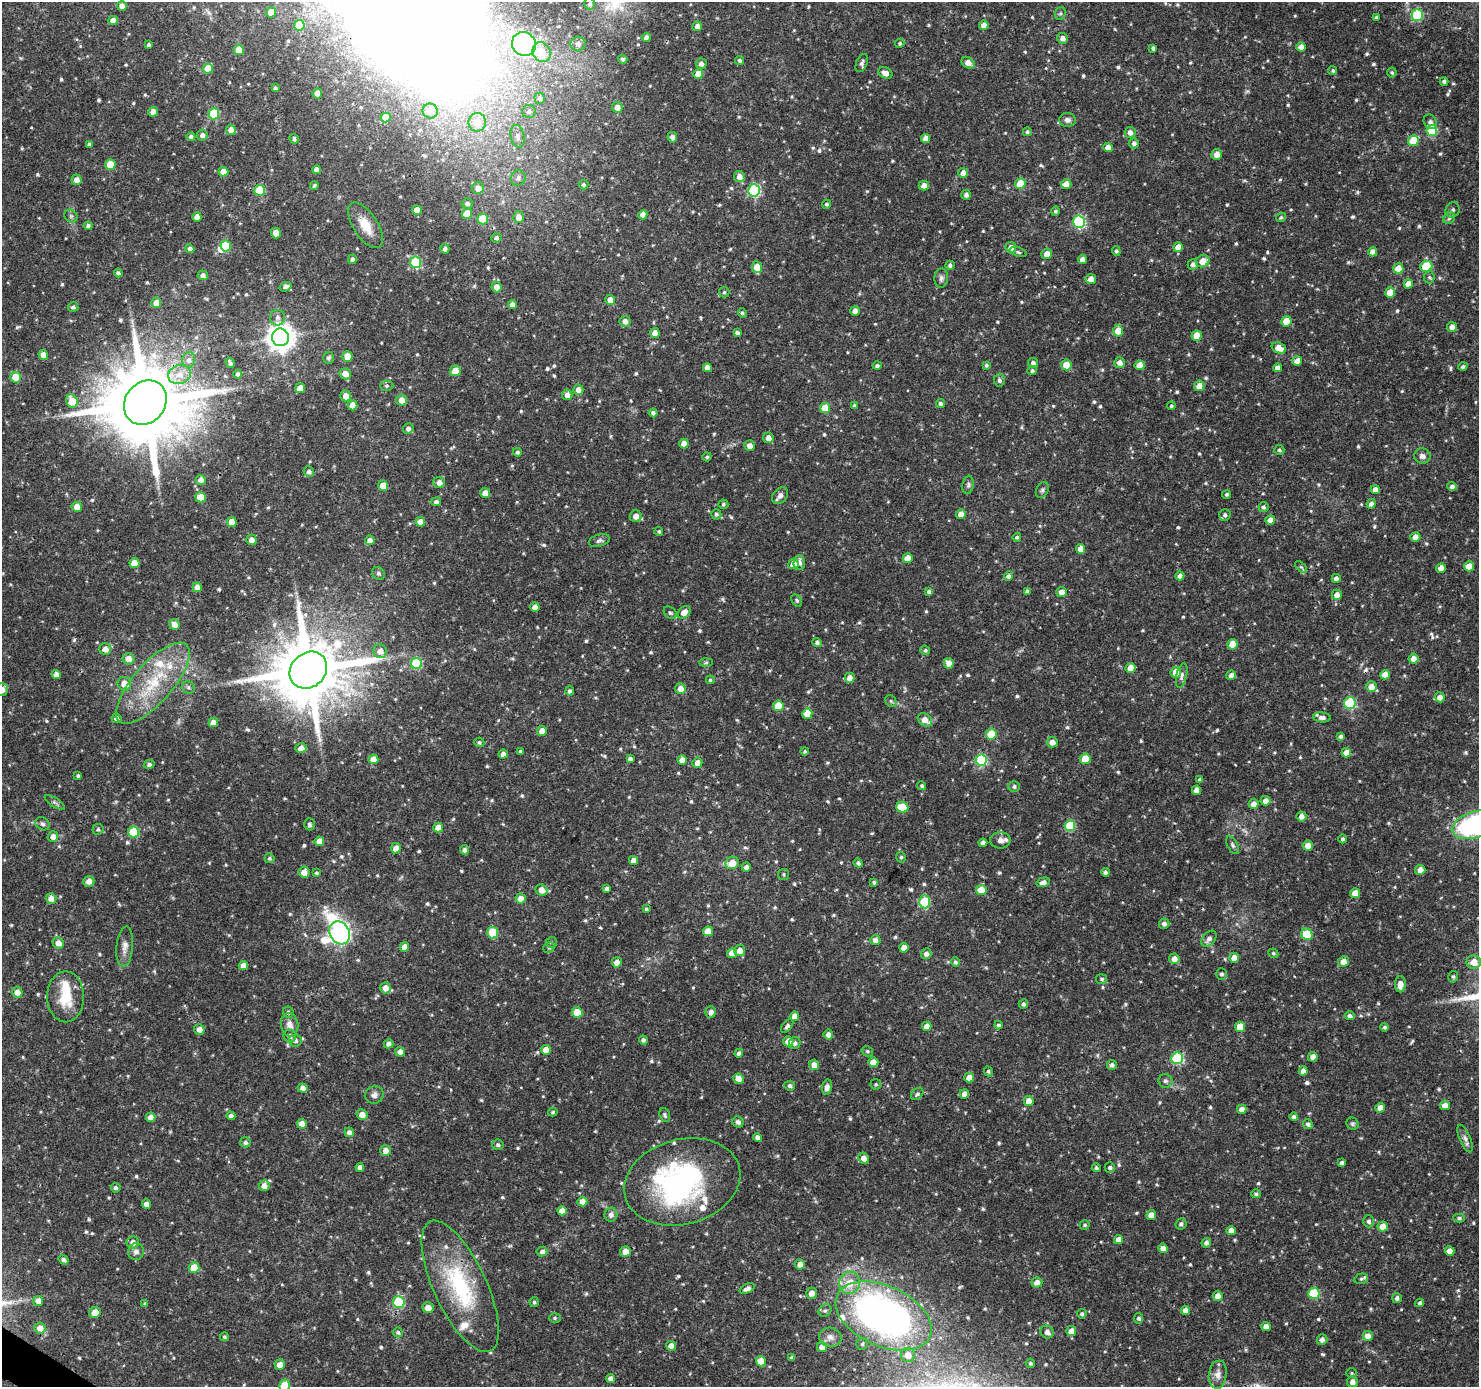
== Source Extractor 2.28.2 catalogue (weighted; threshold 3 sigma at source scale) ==
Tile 7 of 4 x 4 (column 3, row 2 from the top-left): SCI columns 2959-4435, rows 2958-4342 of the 5923 x 5981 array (HDU 1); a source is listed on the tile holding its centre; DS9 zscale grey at full resolution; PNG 1481 x 1389 px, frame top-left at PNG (2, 2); each listed source drawn as its Kron ellipse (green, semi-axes under 4 px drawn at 4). Shown black and unused: <1% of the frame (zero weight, under 3 of 4 exposures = <1% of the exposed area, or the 3 px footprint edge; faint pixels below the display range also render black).
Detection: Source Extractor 2.28.2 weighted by HDU 2 'WHT'; one run over the whole footprint, this tile lists its part. Background 0.0397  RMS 0.0025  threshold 0.0113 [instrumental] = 3 sigma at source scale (4.5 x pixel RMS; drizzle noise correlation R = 1.50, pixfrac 1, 0.0396/0.0396 arcsec/px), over >= 5 px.
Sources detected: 772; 1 too faint to see at this stretch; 3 inside a brighter object's white glare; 4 cosmic-ray / hot-pixel residue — neither listed nor drawn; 12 inside a brighter listed object's ellipse — not listed separately; of the other 752, all 500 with FLUX_AUTO >= 0.396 (the completeness limit of this list) listed and drawn (252 fainter detections not listed), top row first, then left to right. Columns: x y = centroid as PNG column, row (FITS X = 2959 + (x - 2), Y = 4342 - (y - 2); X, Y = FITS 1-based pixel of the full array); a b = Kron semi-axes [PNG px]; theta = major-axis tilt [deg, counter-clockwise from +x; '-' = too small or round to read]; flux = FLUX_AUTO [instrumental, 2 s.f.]
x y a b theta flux
590 4 6 5 - 0.59
122 6 5 4 - 1.4
271 12 5 5 - 2.5
1060 13 6 5 - 0.44
1417 15 6 5 - 20
1376 18 4 4 - 0.5
113 20 5 4 - 1.7
299 25 5 5 - 9.2
984 25 5 4 - 1.8
697 26 5 5 - 1.3
646 38 4 4 - 1.2
1063 38 5 5 - 1.2
900 43 5 4 - 0.45
524 44 12 11 - 45
578 44 7 7 - 1.2
149 45 4 3 - 0.61
1301 47 4 4 - 1.9
1153 48 4 4 - 0.64
239 50 5 5 - 4
542 52 10 9 - 3.6
623 59 5 4 - 0.4
740 60 5 4 - 0.53
862 63 9 5 67 0.81
968 63 7 5 -30 1.8
701 64 5 5 - 1
208 69 5 5 - 4.5
1333 71 4 4 - 0.42
1392 72 5 5 - 0.42
885 73 7 5 -25 1.5
698 74 5 5 - 4
1444 81 4 4 - 0.69
275 88 4 4 - 0.57
317 93 5 4 - 2
540 98 5 5 - 0.71
617 107 5 5 - 1.4
430 111 7 7 - 2.5
529 111 6 6 - 0.7
153 112 5 4 - 1.8
214 114 5 5 - 14
386 118 5 5 - 2
1067 120 8 7 - 1
477 122 9 9 - 3.6
1430 122 7 6 - 0.84
231 130 5 5 - 1.7
1432 131 5 5 - 14
1027 132 4 4 - 0.51
1130 133 5 5 - 1.3
202 135 5 5 - 0.97
518 136 11 7 -77 1.2
191 137 4 4 - 0.81
672 137 5 4 - 1.1
926 138 4 4 - 1.9
294 139 5 4 - 0.64
1413 141 5 5 - 7.8
1134 143 5 5 - 0.75
89 144 4 4 - 0.48
1108 147 5 4 - 1.7
1217 154 5 5 - 1.8
110 165 5 5 - 7.6
316 170 4 4 - 1.3
223 172 5 5 - 2.5
963 173 5 5 - 1.9
739 177 5 5 - 1.6
518 178 8 7 - 1
77 180 5 5 - 1.7
1020 183 5 5 - 4.9
1066 184 5 5 - 2
314 185 4 4 - 0.45
583 185 5 4 - 0.45
924 186 5 5 - 1.5
478 188 6 6 - 1.6
260 190 5 5 - 10
754 190 6 6 - 29
966 195 5 5 - 0.93
467 203 5 5 - 0.72
827 204 4 4 - 0.49
417 210 5 5 - 2.8
1453 210 8 7 - 0.68
1055 211 4 4 - 0.49
467 214 5 5 - 4.1
643 215 5 4 - 1.7
71 216 7 5 -45 0.53
197 217 5 4 - 1.8
518 217 6 5 - 1.8
1281 217 5 4 - 0.43
1449 218 6 5 - 0.51
483 219 5 5 - 7.6
1079 222 6 6 - 27
365 225 26 12 -57 4.6
88 226 4 4 - 0.65
276 233 5 5 - 3
496 238 5 4 - 0.65
226 246 5 5 - 12
1011 247 5 5 - 1.4
1178 247 5 5 - 2.2
190 249 4 4 - 0.88
445 249 5 4 - 0.85
1116 251 5 4 - 0.5
1018 252 9 4 -19 0.49
1373 252 4 4 - 1.8
1047 254 5 5 - 2
353 259 5 4 - 0.71
1082 259 4 4 - 1.6
1203 261 7 6 - 2.8
415 262 6 5 - 15
1193 264 5 5 - 0.94
950 265 4 4 - 0.68
1426 266 6 5 - 8.4
757 267 6 5 - 3.5
1398 268 5 5 - 3.5
118 273 4 3 - 0.56
203 275 5 5 - 0.92
1429 277 6 5 - 0.47
941 278 9 7 88 0.83
1091 279 5 5 - 1.8
1408 284 4 4 - 2
285 287 6 4 17 0.89
497 287 5 5 - 2
724 292 5 5 - 0.45
1390 293 5 5 - 3.8
610 300 5 5 - 2.2
156 303 5 5 - 1.8
512 305 4 4 - 1.6
73 307 5 4 - 0.61
855 311 5 4 - 1.9
742 313 5 4 - 0.46
278 318 8 7 - 0.95
625 321 5 5 - 1.5
1286 321 5 5 - 5.4
1452 327 5 5 - 1.5
1118 331 6 5 - 3.8
655 333 5 4 - 1.8
737 333 4 4 - 0.8
1197 336 5 5 - 4.2
280 337 9 8 - 330
1279 348 7 5 -21 3
43 355 5 4 - 2.2
347 356 5 5 - 2.7
329 358 6 5 - 0.67
189 360 7 6 - 1
1297 361 5 5 - 2
230 363 5 3 - 0.58
1033 363 5 5 - 0.87
1120 363 5 5 - 1.4
877 365 4 4 - 0.56
986 365 4 3 - 0.49
1066 365 5 5 - 3.5
1140 365 5 5 - 3.1
707 367 4 4 - 1.8
1463 367 4 4 - 0.56
1278 368 4 4 - 1.5
455 371 5 5 - 2.8
1032 371 5 4 - 0.58
179 374 11 9 16 2.5
238 374 4 4 - 0.62
345 374 6 5 - 2
16 377 5 5 - 6.2
999 380 6 5 - 0.77
387 386 6 5 - 0.48
1199 386 5 5 - 2.1
300 388 5 5 - 3.2
578 390 5 5 - 1.6
567 395 5 5 - 1.5
346 396 5 5 - 2
402 400 5 5 - 2.2
72 401 7 5 -66 5.4
145 402 23 20 52 3600
940 403 4 4 - 0.66
353 405 5 5 - 2.6
854 405 4 3 - 0.41
1171 406 4 4 - 0.4
825 408 5 5 - 5.1
653 413 4 4 - 0.79
408 429 5 5 - 0.94
768 438 5 5 - 1.5
684 444 5 5 - 1.8
750 446 5 5 - 1.5
1279 450 5 5 - 0.52
517 452 4 4 - 0.56
1422 456 8 7 - 1
707 457 4 4 - 0.43
309 472 5 5 - 0.93
201 480 5 5 - 1.4
439 483 6 5 - 1.6
968 485 9 5 80 0.64
383 486 5 5 - 3.9
1452 486 5 4 - 0.86
1042 490 8 6 63 0.66
1375 490 4 4 - 1.9
485 493 5 4 - 2
1227 494 5 4 - 0.46
780 496 9 7 48 1.1
201 497 5 5 - 4.3
436 502 5 4 - 0.71
723 504 5 5 - 0.49
1371 504 5 4 - 0.97
77 507 5 5 - 2.5
1263 507 5 5 - 0.59
716 514 5 5 - 0.52
961 514 5 5 - 1.7
1225 515 6 5 - 0.77
636 516 6 6 - 1.9
1270 520 5 4 - 1.8
232 522 5 5 - 3.3
420 522 5 5 - 1.9
659 531 4 4 - 0.4
1017 537 4 4 - 0.44
1415 537 5 4 - 1.7
251 540 5 5 - 1.7
370 540 5 4 - 1.5
599 541 11 6 17 0.77
1081 549 5 4 - 2.4
908 558 5 5 - 2.7
134 563 5 5 - 3.4
799 563 7 6 - 1.1
793 564 5 5 - 2.5
1469 566 5 5 - 3.9
1301 567 7 4 -44 0.42
1441 568 5 4 - 1.8
378 573 7 5 -44 0.63
1008 576 4 4 - 0.79
1180 576 4 4 - 0.93
1336 578 4 4 - 0.98
197 587 5 4 - 1.9
1027 591 4 4 - 0.55
929 592 4 4 - 0.74
1061 592 5 5 - 1.7
1337 595 5 5 - 1.8
797 600 7 4 -53 0.44
535 607 4 4 - 1.7
684 612 7 5 44 1.9
670 613 7 5 -43 0.49
174 624 5 5 - 2
817 642 4 4 - 0.68
1232 644 5 5 - 4.8
105 649 6 5 - 1.9
925 650 5 4 - 0.44
380 651 7 6 - 1.9
128 659 6 6 - 2
1413 659 5 5 - 1.8
706 663 6 4 1 0.44
949 663 5 4 - 1.9
416 664 5 5 - 17
1131 668 5 5 - 3.6
308 670 20 17 42 2500
1176 672 5 5 - 4.5
56 675 4 4 - 1.8
1231 675 5 4 - 1.2
1385 675 5 4 - 2
1182 676 12 5 77 0.93
850 678 5 5 - 1.9
710 680 4 4 - 0.42
153 683 51 20 49 16
124 684 7 6 - 2.8
188 687 7 6 - 0.54
1371 687 5 5 - 1.9
680 689 5 5 - 2
2 690 6 5 - 1.5
570 691 5 4 - 0.73
1440 697 5 5 - 1.6
891 701 6 5 - 0.47
1350 703 6 6 - 19
778 706 5 5 - 6.4
807 714 5 5 - 3.6
1322 717 8 5 -6 1.1
116 718 5 4 - 0.86
925 720 8 6 -38 2.3
213 722 5 4 - 2
542 731 5 5 - 2
991 734 5 5 - 8.3
1341 736 4 4 - 0.62
479 742 5 5 - 0.48
1052 742 5 5 - 1.7
301 748 6 4 15 1.4
520 751 4 4 - 0.47
805 751 4 4 - 0.4
1346 753 5 4 - 2.7
503 754 4 4 - 1.3
373 759 5 5 - 2.4
630 759 4 3 - 0.73
1085 759 5 5 - 8.1
682 760 4 4 - 1.8
981 760 5 5 - 22
697 763 5 5 - 1.7
149 764 5 4 - 0.69
78 776 3 3 - 0.42
1200 779 4 3 - 0.52
922 786 4 4 - 0.45
1014 786 6 5 - 0.69
1196 790 5 4 - 1.8
1265 801 5 4 - 1.6
55 802 11 4 -33 0.61
1254 804 5 5 - 1.6
902 807 6 5 - 7.3
1301 816 5 5 - 1.5
42 824 7 6 - 0.65
309 824 6 5 - 0.61
1475 825 24 13 17 44
1070 826 5 5 - 13
438 828 5 5 - 2.6
98 829 5 5 - 0.52
134 832 5 5 - 14
53 837 5 5 - 1.5
1342 839 4 4 - 0.5
1000 840 10 8 1 1.6
319 841 5 4 - 2.2
983 843 4 4 - 1.3
1233 845 10 5 -61 0.63
1308 845 5 5 - 1.9
396 848 5 5 - 1.8
464 850 5 4 - 0.84
901 857 5 4 - 0.44
269 858 5 5 - 0.45
633 860 4 4 - 1.8
732 863 7 6 - 3.9
858 863 4 4 - 0.64
746 867 4 4 - 1
1420 870 5 5 - 1.9
304 872 5 5 - 2
1105 872 4 4 - 0.66
316 873 4 3 - 0.44
784 874 5 5 - 0.41
89 881 5 5 - 1.7
874 882 4 3 - 0.42
1043 882 7 4 16 1.1
607 889 4 4 - 0.87
541 890 6 5 - 2.1
981 890 5 5 - 4.4
1355 893 5 5 - 2.3
51 898 5 5 - 1.8
521 899 5 5 - 2.2
925 902 6 5 - 13
646 909 4 4 - 0.4
1164 924 5 5 - 0.96
708 931 5 5 - 3.1
339 933 12 10 -62 140
493 933 5 5 - 10
1307 934 6 5 - 9.6
1209 939 9 6 48 1.2
875 940 5 5 - 1.4
551 942 5 5 - 0.47
58 943 6 5 - 1.9
125 947 20 8 85 2
404 947 5 4 - 1.8
549 948 6 5 - 0.51
904 948 5 4 - 1.9
740 951 5 5 - 1.9
732 953 5 5 - 3.2
1273 953 5 4 - 0.42
926 954 5 5 - 1.1
1234 958 5 5 - 2.1
1174 959 5 5 - 1.8
617 962 5 5 - 1.9
955 962 4 4 - 0.57
1343 962 5 5 - 2.1
1474 962 7 7 - 2.7
243 965 4 4 - 2
1221 974 6 5 - 0.53
1453 977 6 4 74 0.4
1102 979 5 5 - 0.47
1400 984 8 5 90 2
385 988 5 5 - 1.9
17 992 5 5 - 1.8
65 997 25 18 -89 7.7
1023 1004 4 4 - 0.66
288 1012 6 5 - 0.44
577 1012 5 5 - 5.8
711 1012 5 5 - 1
794 1016 5 4 - 2.1
1350 1016 5 4 - 0.72
290 1025 11 8 -82 1.8
998 1025 4 4 - 0.61
787 1026 8 4 50 0.72
927 1026 5 4 - 2.1
1240 1027 5 5 - 4.7
1385 1027 4 4 - 0.53
199 1029 5 5 - 1.5
828 1034 5 5 - 1.2
290 1036 6 6 - 0.85
295 1040 6 6 - 1.1
643 1040 4 4 - 0.73
788 1041 5 5 - 1.9
795 1043 6 5 - 0.69
389 1044 5 4 - 1
546 1050 5 5 - 2.7
867 1051 6 5 - 0.45
400 1052 5 4 - 1.9
739 1053 4 4 - 0.84
1313 1057 4 4 - 1.6
1177 1058 6 6 - 22
873 1062 5 5 - 2.3
814 1065 5 5 - 2
1112 1065 5 5 - 0.86
988 1071 5 4 - 0.48
1303 1071 4 4 - 1.4
969 1078 5 4 - 2.2
738 1079 5 5 - 2
1165 1081 7 7 - 0.7
876 1084 5 5 - 0.4
790 1086 5 5 - 0.71
827 1087 8 5 81 1.3
303 1088 5 4 - 1.4
917 1094 7 5 44 0.6
964 1094 5 4 - 1.9
374 1095 9 8 - 1.2
1029 1101 5 5 - 2.3
1445 1105 5 4 - 2.1
1380 1108 5 4 - 1.9
1242 1109 5 4 - 1.7
553 1112 5 3 - 0.4
362 1114 5 5 - 1.9
665 1115 7 5 -71 0.54
231 1116 4 4 - 0.89
151 1117 5 5 - 1.9
1294 1117 4 4 - 0.7
738 1122 6 5 - 0.74
302 1124 5 5 - 2.3
1308 1124 5 4 - 0.72
1353 1124 6 5 - 0.46
349 1132 5 5 - 1.3
758 1137 5 4 - 1.2
1465 1138 15 5 -67 1.1
245 1142 5 5 - 0.63
498 1145 6 5 - 0.65
385 1150 5 5 - 1.7
864 1158 6 5 - 1.8
1342 1163 4 4 - 0.94
1110 1167 5 5 - 0.55
360 1168 4 4 - 1.3
1096 1168 4 4 - 0.47
682 1182 59 42 15 50
264 1186 5 5 - 1.8
116 1188 5 4 - 0.72
1256 1194 5 4 - 0.46
582 1202 5 5 - 1.9
146 1204 4 4 - 1.3
562 1211 5 4 - 1.9
611 1215 7 6 - 1.1
1151 1215 5 5 - 1.9
1459 1218 6 4 0 0.56
1369 1221 6 5 - 0.71
1181 1224 6 5 - 0.65
1085 1225 5 5 - 0.45
1383 1227 5 5 - 2.9
1231 1231 5 4 - 1.9
1119 1240 4 4 - 2.1
133 1243 6 6 - 1.5
1206 1243 5 4 - 0.93
1163 1248 5 4 - 1.7
136 1251 8 7 - 1.2
625 1251 5 5 - 2
1450 1251 5 4 - 2.1
542 1252 5 5 - 0.93
64 1260 5 4 - 0.8
800 1264 5 5 - 1.4
194 1268 5 5 - 5.8
1361 1279 7 5 14 0.58
1037 1282 5 5 - 1.4
849 1283 11 10 - 4.4
460 1286 71 26 -65 26
747 1289 8 4 24 1.1
811 1293 5 5 - 1.9
1314 1293 5 5 - 17
1218 1296 5 5 - 1.9
1397 1298 5 4 - 0.77
38 1301 5 5 - 1.7
399 1302 6 6 - 20
534 1302 5 4 - 0.48
1420 1303 4 4 - 0.5
145 1304 4 3 - 0.48
428 1308 5 5 - 2.2
1185 1310 4 4 - 1.9
825 1311 7 5 37 0.61
95 1312 6 5 - 2.6
1082 1314 5 4 - 0.55
884 1316 51 30 -24 130
555 1318 6 5 - 0.49
1139 1318 5 4 - 0.67
1266 1327 5 4 - 1.8
40 1328 5 5 - 1.9
1071 1331 5 5 - 1.9
398 1332 5 5 - 0.53
1047 1332 7 6 - 1.3
1368 1336 5 5 - 1.9
224 1337 4 4 - 0.48
830 1337 11 9 -11 1.6
1322 1339 5 5 - 1
862 1344 6 5 - 0.49
671 1346 5 4 - 2.1
822 1347 5 5 - 2.1
908 1355 7 7 - 2.3
792 1358 4 3 - 0.58
761 1361 5 5 - 4.3
1030 1363 5 4 - 0.4
280 1365 5 5 - 1.9
1352 1373 5 5 - 0.4
1218 1375 14 9 83 1.9
611 1379 4 4 - 1.3
1352 1382 5 5 - 1.6
285 1385 6 5 - 6.3
Overlapping masked pixels (flux is a lower limit): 2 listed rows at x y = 145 402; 873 1062
Isophote crosses this tile's border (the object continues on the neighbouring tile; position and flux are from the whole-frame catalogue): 4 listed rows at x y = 1417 15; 2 690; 1475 825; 285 1385